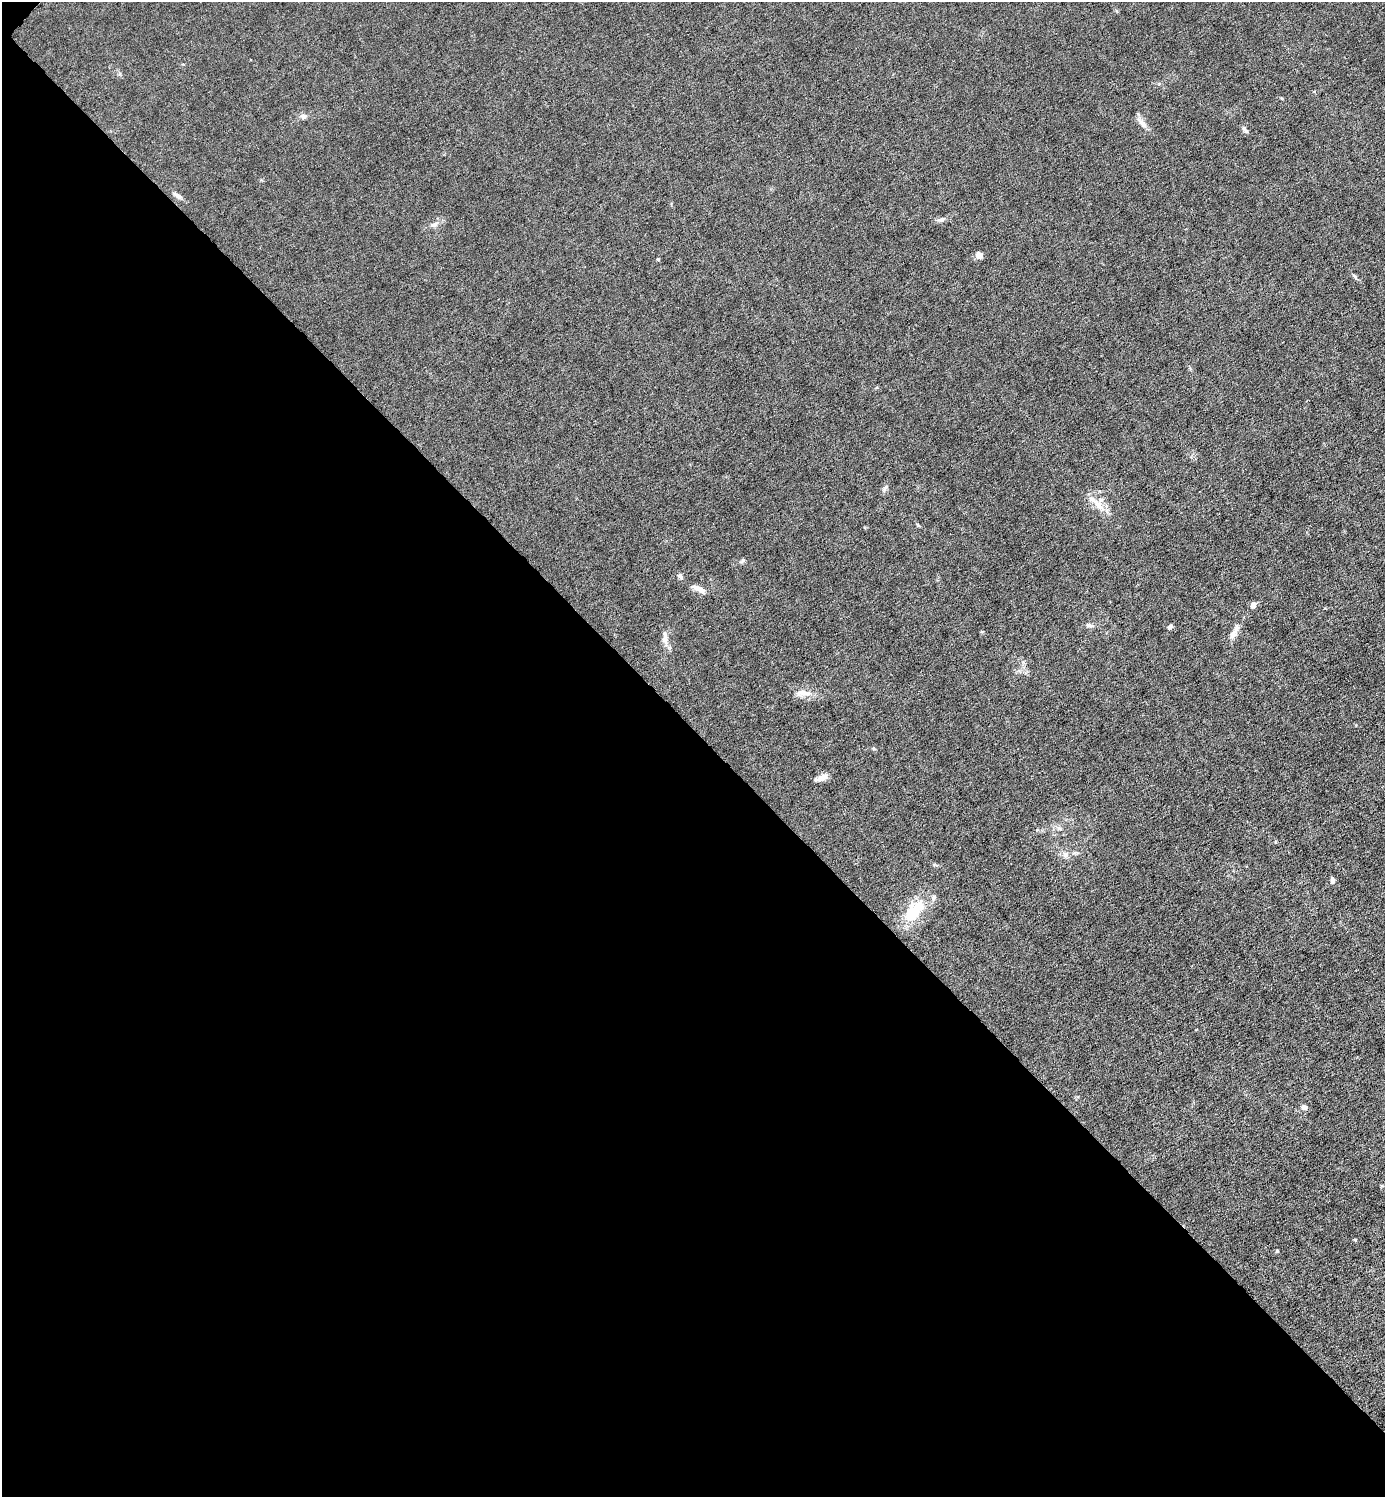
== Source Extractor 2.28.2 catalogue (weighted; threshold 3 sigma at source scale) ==
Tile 9 of 4 x 4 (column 1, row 3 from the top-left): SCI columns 153-1535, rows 1496-2990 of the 5980 x 5980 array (HDU 1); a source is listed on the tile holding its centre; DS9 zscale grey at full resolution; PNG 1387 x 1499 px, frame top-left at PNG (2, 2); no overlay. Shown black and unused: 51% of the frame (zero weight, under 6 of 12 exposures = <1% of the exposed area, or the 3 px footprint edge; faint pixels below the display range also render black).
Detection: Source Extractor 2.28.2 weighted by HDU 2 'WHT'; one run over the whole footprint, this tile lists its part. Background 0.0152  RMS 0.0031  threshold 0.0127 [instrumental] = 3 sigma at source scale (4.09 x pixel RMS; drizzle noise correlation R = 1.36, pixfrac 0.8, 0.05/0.05 arcsec/px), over >= 5 px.
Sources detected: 29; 2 inside a brighter listed object's ellipse — not listed separately; the other 27 listed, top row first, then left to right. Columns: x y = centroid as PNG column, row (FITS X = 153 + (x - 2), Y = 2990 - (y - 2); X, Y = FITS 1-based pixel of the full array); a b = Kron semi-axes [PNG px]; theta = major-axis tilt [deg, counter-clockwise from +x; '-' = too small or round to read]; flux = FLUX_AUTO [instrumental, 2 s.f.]
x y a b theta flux
304 116 9 7 -3 1.1
1142 123 16 7 -46 2
1245 130 11 5 -57 0.85
177 196 15 5 -35 1.3
941 220 11 6 12 1.1
434 224 11 6 24 1.4
979 255 4 4 - 6.4
658 259 4 4 - 0.32
1355 277 10 4 -53 0.64
885 487 10 5 52 0.82
1099 506 24 9 -51 4.2
743 560 8 5 37 0.59
680 576 7 6 - 0.78
700 589 17 7 -26 2.2
1253 605 7 6 - 1.3
1089 625 9 5 -8 0.89
1170 627 6 5 - 0.81
1233 634 11 8 58 1.8
664 639 14 8 -78 2
801 693 18 8 9 2.6
822 778 15 6 21 2
1065 855 10 8 64 1.5
1332 880 9 5 -89 0.85
914 910 38 19 49 10
1304 1107 8 7 - 0.99
1355 1240 5 3 - 0.27
1277 1251 4 4 - 0.32